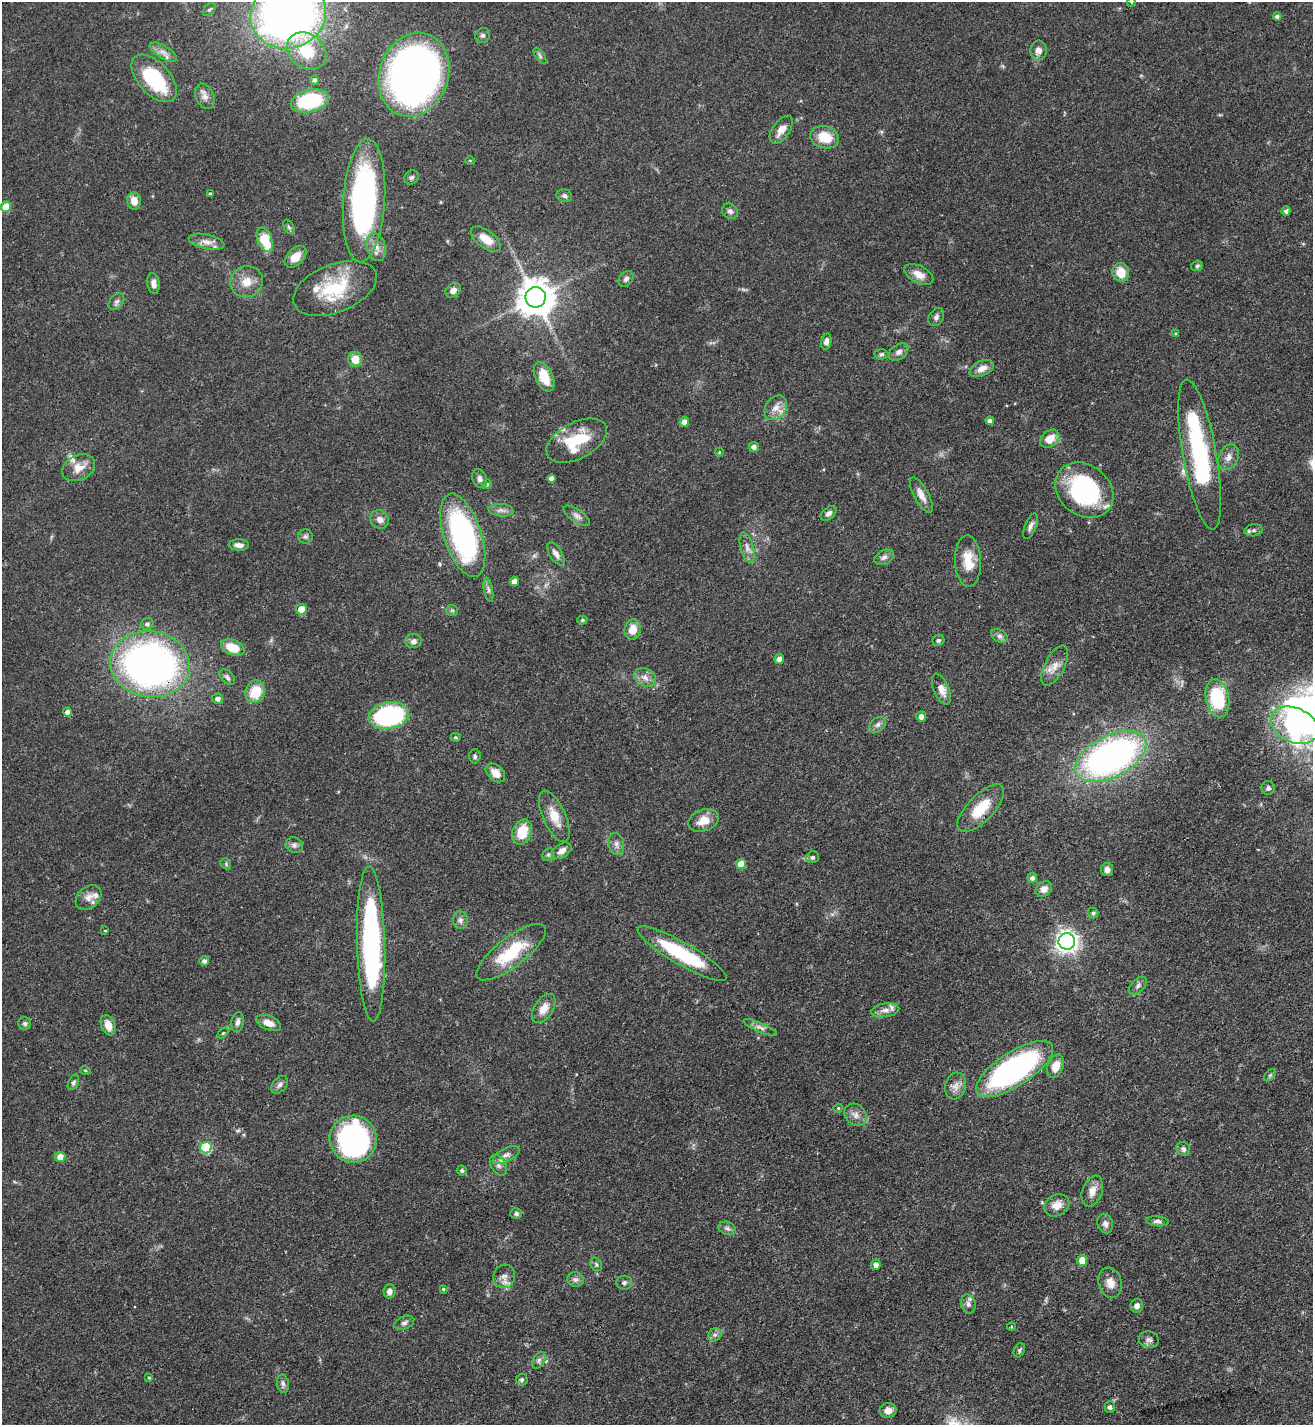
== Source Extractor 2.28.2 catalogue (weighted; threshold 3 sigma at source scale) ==
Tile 6 of 4 x 4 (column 2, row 2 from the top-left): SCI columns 1467-2777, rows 2851-4273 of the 5688 x 5698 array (HDU 1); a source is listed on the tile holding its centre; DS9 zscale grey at full resolution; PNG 1315 x 1427 px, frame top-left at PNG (2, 2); each listed source drawn as its Kron ellipse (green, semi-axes under 4 px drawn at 4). Shown black and unused: <1% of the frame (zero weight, under 3 of 4 exposures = <1% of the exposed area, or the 3 px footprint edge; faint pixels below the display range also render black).
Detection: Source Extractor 2.28.2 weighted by HDU 2 'WHT'; one run over the whole footprint, this tile lists its part. Background 0.0609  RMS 0.0039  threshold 0.0177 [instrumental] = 3 sigma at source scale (4.5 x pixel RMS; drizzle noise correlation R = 1.50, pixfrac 1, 0.05/0.05 arcsec/px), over >= 5 px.
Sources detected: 193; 1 too faint to see at this stretch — neither listed nor drawn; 9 inside a brighter listed object's ellipse — not listed separately; the other 183 listed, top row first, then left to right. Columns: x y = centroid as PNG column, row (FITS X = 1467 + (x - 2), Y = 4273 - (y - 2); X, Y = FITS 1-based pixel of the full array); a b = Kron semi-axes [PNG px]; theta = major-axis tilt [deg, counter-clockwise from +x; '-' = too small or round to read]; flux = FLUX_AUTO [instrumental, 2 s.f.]
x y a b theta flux
1131 2 4 3 - 0.29
209 10 7 5 38 0.69
288 15 38 33 16 280
1277 16 4 4 - 1.1
483 35 8 7 - 1.1
1038 50 9 8 - 2.8
307 51 21 17 -38 16
163 52 15 6 -31 2.5
540 56 9 4 -56 0.92
414 75 43 34 71 250
154 78 29 16 -48 30
314 80 5 4 - 1.1
205 96 13 9 -66 2.4
310 101 19 11 13 29
781 130 16 8 56 3.6
825 137 15 11 -16 8.5
470 160 5 3 - 0.39
412 177 7 6 - 0.99
210 194 3 3 - 0.7
564 196 8 6 -17 1.1
134 201 8 7 - 3.9
364 201 62 21 86 110
6 207 5 5 - 7.2
730 211 8 7 - 1.3
1286 211 4 4 - 1.2
289 227 7 5 -60 0.79
486 239 17 8 -36 5.7
265 240 13 7 -67 13
206 242 18 7 -13 2.8
376 247 14 9 -73 3.3
296 257 13 8 44 4.7
1197 266 6 5 - 0.77
1121 272 9 8 - 6.4
919 274 16 8 -28 3.8
626 279 9 6 48 1.2
247 282 16 15 - 5.8
154 283 10 6 -80 2.1
335 288 44 24 22 23
453 290 8 6 50 2.2
536 297 10 10 - 940
117 302 9 6 50 1.3
936 317 10 7 59 1.4
1176 334 4 4 - 0.63
826 341 8 5 79 1.9
899 352 11 7 36 1.7
881 354 7 5 2 0.77
355 359 7 7 - 5
982 368 13 7 24 3.3
544 377 16 8 -65 9.4
776 408 13 10 53 3.4
990 420 4 4 - 1.2
684 422 5 4 - 2.7
1050 439 11 7 39 5.4
577 441 33 18 28 18
754 447 5 5 - 1.7
719 452 4 4 - 0.36
1200 454 76 17 -80 53
1228 457 13 9 64 2.7
79 468 17 12 26 5
551 478 4 4 - 1.9
480 479 10 7 -67 1.7
487 484 5 4 - 0.75
1084 490 31 25 -39 52
921 495 20 7 -62 3.4
501 510 12 6 -6 1.8
828 513 9 6 40 1.4
577 516 15 6 -35 1.8
380 519 10 9 - 2.3
1030 526 13 5 68 1.5
1254 530 9 6 6 1.1
463 535 43 18 -72 82
305 536 7 7 - 0.99
239 545 10 5 -1 2
747 547 16 6 -74 2.3
556 554 13 6 -58 2.1
884 557 10 7 27 1.6
968 561 26 13 -87 7.9
515 581 4 4 - 3.2
488 590 12 4 -79 1.2
301 609 5 5 - 5.6
452 610 6 5 - 0.7
582 620 5 4 - 0.6
147 624 6 5 - 0.99
633 630 10 8 79 5
1000 636 9 6 -27 1.3
938 640 6 5 - 0.9
413 641 8 7 - 1.6
233 647 12 7 -22 8.7
779 659 5 4 - 2.2
150 664 40 33 -9 180
1055 666 22 10 63 4.4
227 677 9 6 -48 1.2
645 677 11 8 -25 2.7
941 689 16 7 -68 3.3
255 692 11 9 68 9.9
1217 698 19 11 -79 23
218 699 5 5 - 1.6
68 712 4 4 - 2.3
389 716 20 13 9 60
921 716 5 5 - 2.2
878 725 9 6 39 1.6
1295 725 25 17 -24 25
455 737 5 4 - 0.53
475 756 7 5 86 0.88
1111 757 39 21 27 150
495 773 11 7 -42 4.3
1268 788 7 6 - 1.1
981 808 30 13 46 12
554 816 28 11 -66 7.2
704 820 16 10 20 5.4
522 832 13 9 70 11
616 844 11 7 -78 1.9
294 845 9 7 -29 1.5
562 851 10 7 33 2.5
548 854 7 5 67 0.76
812 857 6 5 - 0.86
226 864 6 4 -50 0.58
741 864 5 5 - 5.7
1107 870 6 6 - 1.6
1032 878 5 5 - 1.4
1044 889 9 7 36 2.5
88 897 14 10 39 2.9
1093 913 5 5 - 0.74
460 920 9 7 87 1.4
105 931 4 3 - 0.33
1067 941 8 8 - 230
371 944 77 14 -89 87
511 952 42 14 38 20
682 954 51 11 -30 31
204 961 5 4 - 1.4
1138 986 11 6 46 1.4
544 1008 16 9 57 4.3
885 1010 14 7 9 2.5
237 1022 10 6 79 1.5
25 1023 6 6 - 0.94
269 1023 13 7 -23 3.3
108 1025 10 7 -68 4.4
760 1027 18 4 -23 1.9
223 1033 6 4 44 0.48
1056 1066 12 8 70 5.2
1014 1069 44 17 33 100
85 1070 5 3 - 0.37
1270 1075 7 4 45 0.64
73 1082 8 5 65 0.92
280 1085 10 6 48 1.4
955 1086 13 10 75 3.1
838 1108 5 4 - 0.44
856 1115 12 10 -46 2.7
353 1139 23 23 - 74
206 1148 6 5 - 23
1183 1149 7 6 - 1.3
506 1155 14 7 26 2.3
60 1157 5 5 - 4.5
498 1165 11 7 -58 1.8
462 1170 5 5 - 0.88
1092 1191 16 10 70 3.6
1057 1205 13 10 28 3.7
516 1214 6 5 - 0.87
1157 1221 11 5 -6 1.2
1105 1224 10 7 -73 1.9
727 1228 9 6 -20 1.3
1082 1260 5 5 - 6.5
596 1264 7 5 -61 0.84
876 1265 5 4 - 1.9
504 1276 12 11 - 2.8
575 1280 8 7 - 1.4
624 1283 8 7 - 1.2
1110 1283 15 11 -74 3.8
443 1289 4 4 - 0.45
389 1291 7 6 - 2
968 1304 9 7 -72 1.5
1137 1306 7 6 - 1.7
404 1323 10 6 22 1.4
1011 1327 4 3 - 0.36
715 1335 7 6 - 1.1
1149 1340 10 8 -13 1.6
1019 1350 7 5 63 0.8
539 1360 9 5 61 1.3
149 1378 4 4 - 0.47
522 1380 6 6 - 0.87
283 1384 9 6 -79 1.2
1110 1407 5 5 - 1.2
888 1410 8 7 - 3
Overlapping masked pixels (flux is a lower limit): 1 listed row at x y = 150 664
Isophote crosses this tile's border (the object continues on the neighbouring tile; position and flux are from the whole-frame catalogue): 2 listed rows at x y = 1131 2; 288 15